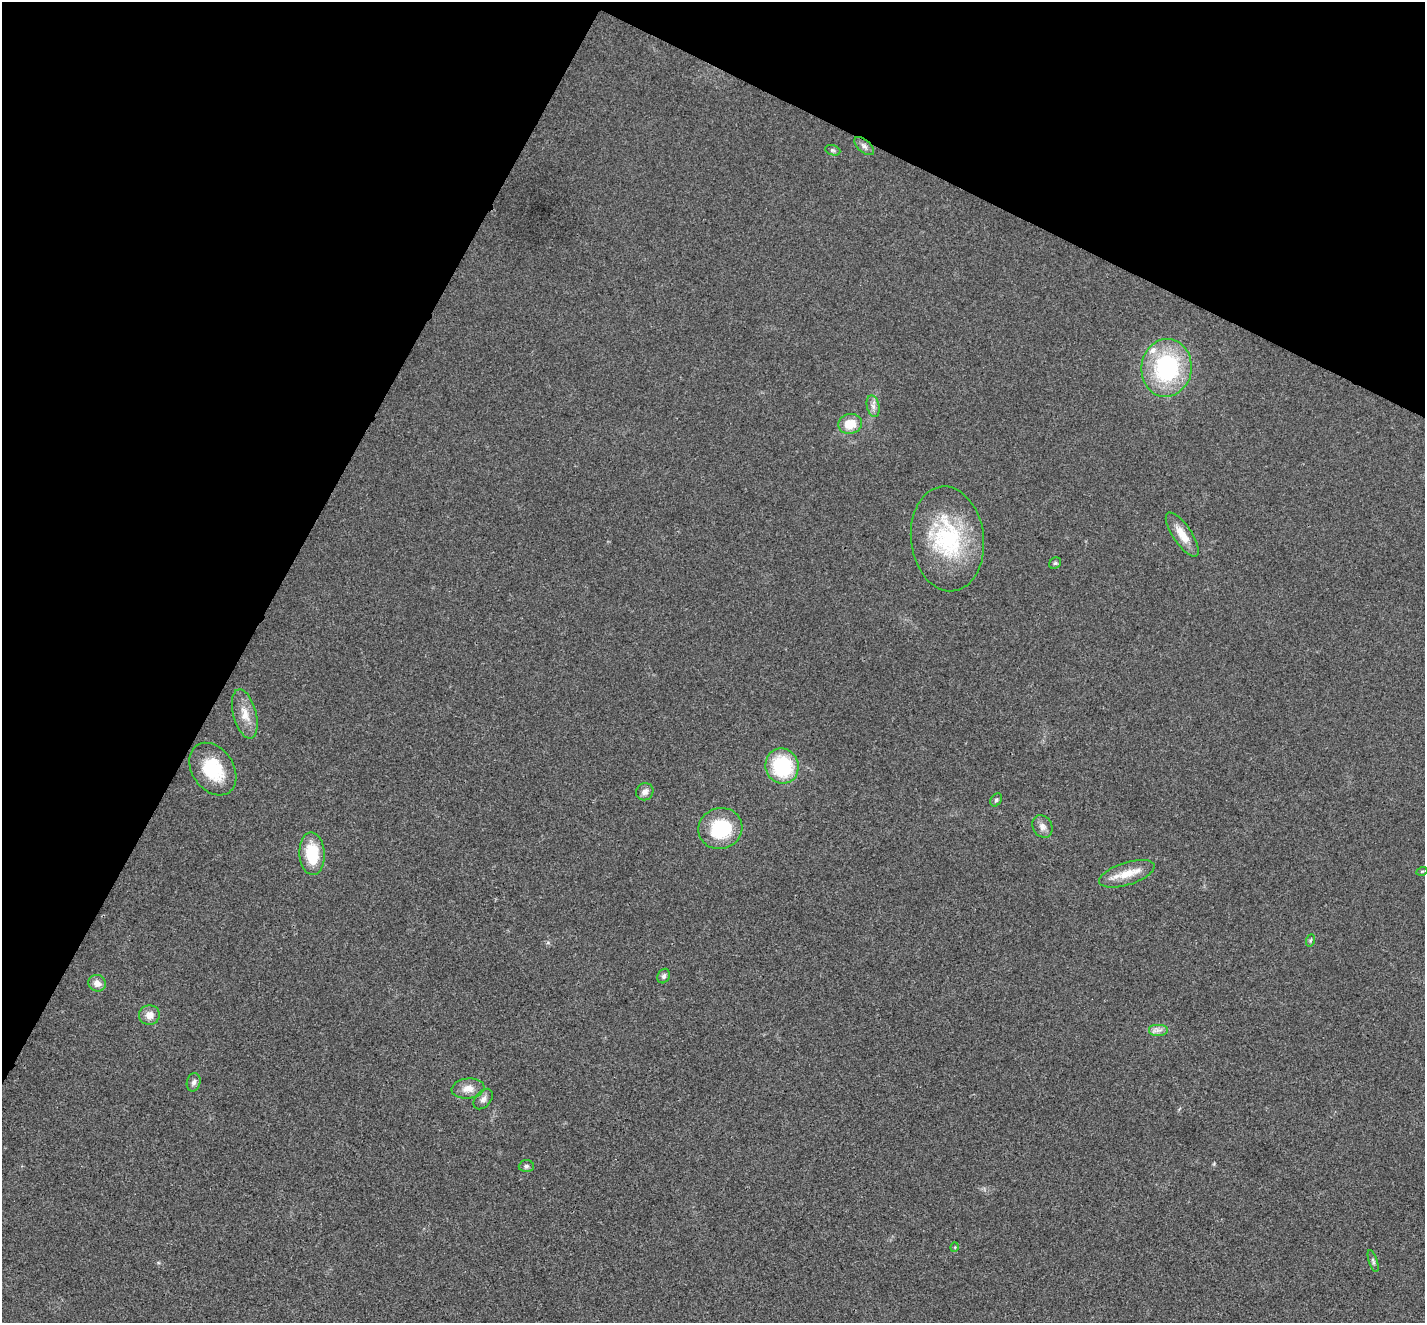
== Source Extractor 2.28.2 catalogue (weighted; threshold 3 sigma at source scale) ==
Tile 2 of 4 x 4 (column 2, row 1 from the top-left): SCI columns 1431-2853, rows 4247-5567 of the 5702 x 5713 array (HDU 1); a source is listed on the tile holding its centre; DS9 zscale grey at full resolution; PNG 1427 x 1325 px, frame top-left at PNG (2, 2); each listed source drawn as its Kron ellipse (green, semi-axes under 4 px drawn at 4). Shown black and unused: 27% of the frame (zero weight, under 3 of 4 exposures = <1% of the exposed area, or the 3 px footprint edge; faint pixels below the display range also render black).
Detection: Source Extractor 2.28.2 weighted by HDU 2 'WHT'; one run over the whole footprint, this tile lists its part. Background 0.0186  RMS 0.0049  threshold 0.0223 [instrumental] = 3 sigma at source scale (4.5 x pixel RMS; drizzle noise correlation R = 1.50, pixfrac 1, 0.05/0.05 arcsec/px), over >= 5 px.
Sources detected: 30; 1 inside a brighter listed object's ellipse — not listed separately; the other 29 listed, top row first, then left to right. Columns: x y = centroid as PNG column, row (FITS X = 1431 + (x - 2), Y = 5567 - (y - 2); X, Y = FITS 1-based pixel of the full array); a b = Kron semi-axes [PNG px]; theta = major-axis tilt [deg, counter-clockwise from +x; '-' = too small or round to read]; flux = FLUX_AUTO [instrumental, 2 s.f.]
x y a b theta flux
864 146 12 6 -41 1.9
833 150 8 5 -19 0.86
1167 368 29 25 84 55
873 406 11 6 -76 2.2
850 424 12 10 11 9
1182 534 26 9 -56 7.6
947 539 52 36 -83 49
1055 563 6 5 - 0.87
245 714 25 11 -75 7.3
782 766 18 16 -68 33
213 769 28 20 -55 21
645 792 9 8 - 2.5
996 800 7 5 54 0.98
1042 827 12 9 -59 2.7
720 828 22 20 17 26
312 854 21 12 -87 19
1422 871 5 3 - 0.47
1127 874 29 11 17 8.9
1311 940 6 4 70 0.67
664 976 7 6 - 1.2
97 983 9 8 - 3.4
149 1015 10 10 - 4.2
1158 1030 10 6 0 2.3
194 1082 9 6 75 1.8
468 1089 16 10 6 5.1
483 1099 12 7 49 2.1
526 1166 7 6 - 1.2
955 1247 5 3 - 0.4
1373 1261 11 4 -71 1.1